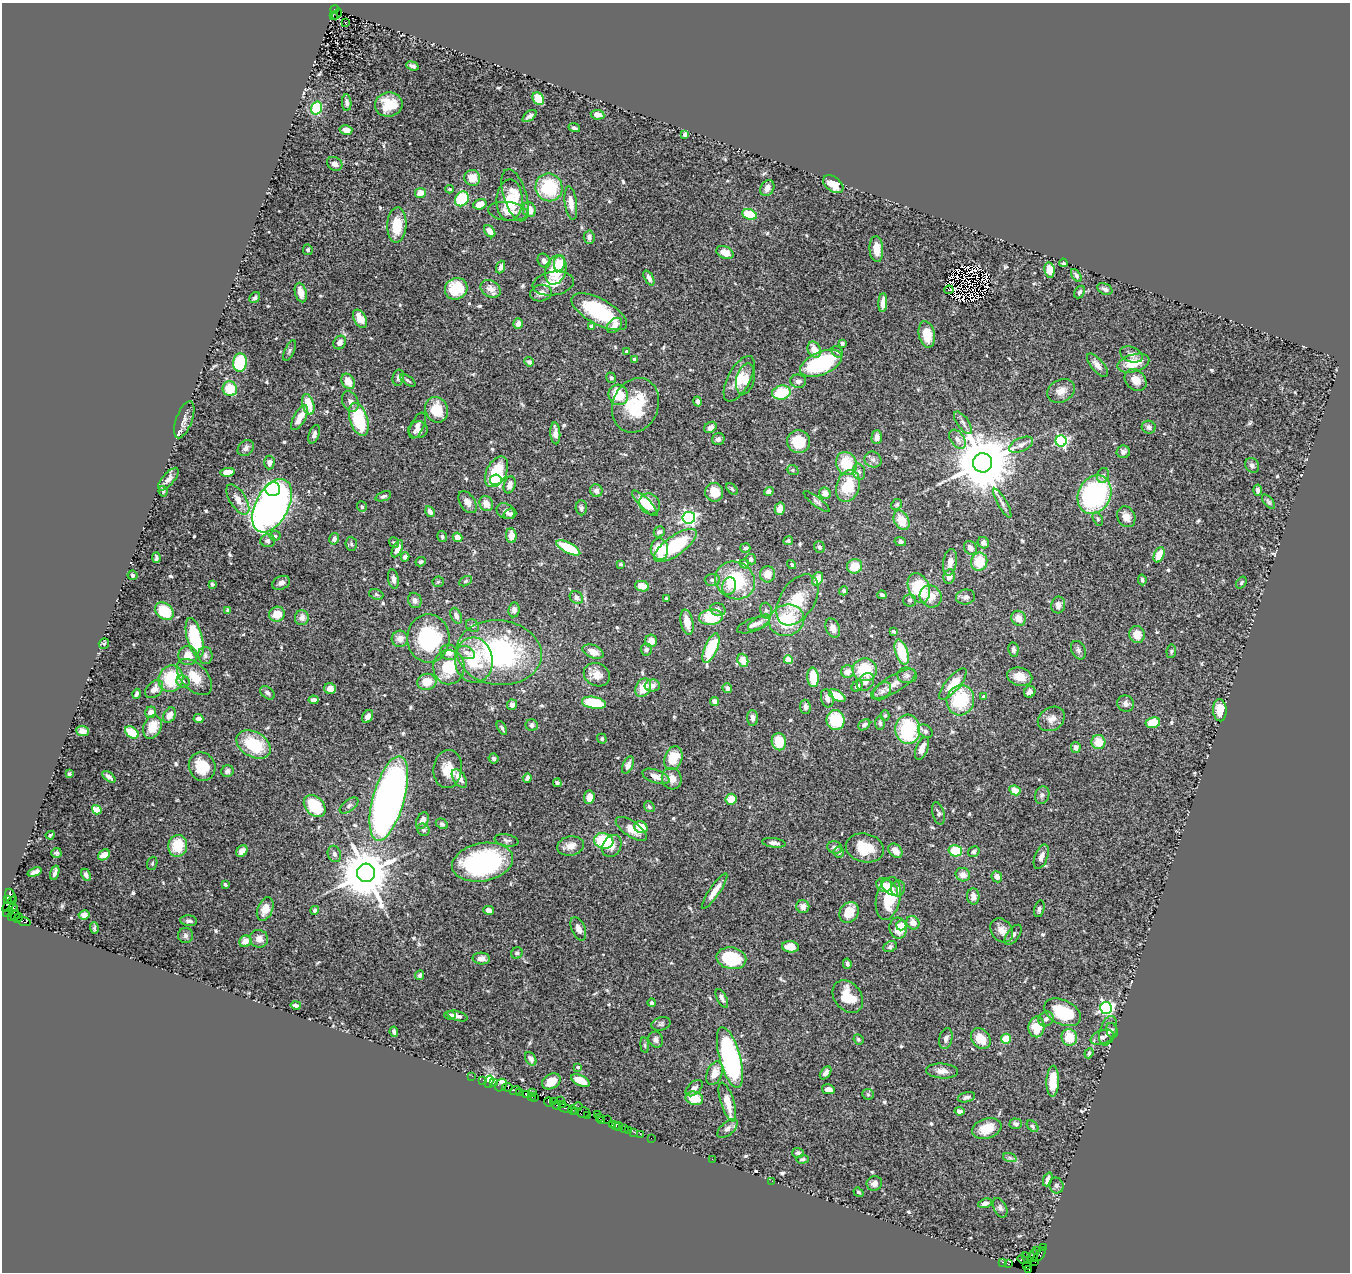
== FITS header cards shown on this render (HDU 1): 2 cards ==
NAXIS1  =                 1348
NAXIS2  =                 1270

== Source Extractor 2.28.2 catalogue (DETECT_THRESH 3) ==
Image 1348 x 1270 px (HDU 1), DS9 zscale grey, 1 PNG px = 1 image px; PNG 1352 x 1274 px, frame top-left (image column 1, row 1270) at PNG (2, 3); each listed source drawn as its Kron ellipse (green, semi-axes under 4 px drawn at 4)
Background 1.23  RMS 0.033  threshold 0.0994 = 3 sigma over >= 5 px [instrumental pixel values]
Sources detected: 625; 7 with non-positive FLUX_AUTO (blend fragments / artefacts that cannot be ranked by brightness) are neither listed nor drawn; of the other 618, the 500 brightest by FLUX_AUTO listed and drawn (118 fainter detections omitted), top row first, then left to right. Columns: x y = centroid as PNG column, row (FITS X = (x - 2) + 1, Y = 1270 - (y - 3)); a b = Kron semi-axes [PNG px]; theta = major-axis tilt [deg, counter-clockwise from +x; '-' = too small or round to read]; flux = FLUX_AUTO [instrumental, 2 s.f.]
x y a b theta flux
334 9 4 4 - 640
337 14 6 3 47 400
333 15 3 2 - 79
345 22 3 2 - 3.7
412 66 6 4 -19 7.8
538 99 6 5 - 58
347 103 8 4 -88 7.2
389 105 14 12 10 52
316 108 6 5 - 110
598 115 7 5 -9 16
529 116 8 4 39 8.1
574 128 6 3 -17 5
346 130 6 5 - 16
685 134 4 4 - 8.5
335 164 8 6 -30 11
472 178 8 7 - 27
833 184 11 7 -35 26
549 187 14 13 - 120
767 188 8 6 62 13
450 189 4 3 - 3.7
420 193 5 5 - 18
515 195 27 11 -73 35
462 199 8 6 54 120
509 200 21 13 89 55
571 203 17 6 -82 22
480 204 7 5 20 24
529 210 7 6 - 27
508 211 20 9 -7 20
749 214 7 5 -21 72
397 225 18 9 87 58
490 231 7 4 -48 19
589 237 6 5 - 9.4
876 249 13 7 -87 25
308 250 5 5 - 5
725 253 9 6 -23 23
544 261 7 6 - 8.3
559 263 8 5 79 23
1063 263 4 3 - 3.8
501 267 6 4 67 9
556 270 15 10 72 96
1049 270 7 5 -80 32
1076 275 7 4 -55 5.4
649 278 8 4 -63 7.7
553 284 21 12 9 36
456 289 11 10 - 85
491 289 11 8 -32 17
1105 289 8 5 -27 7.9
949 290 4 2 - 3.8
1080 292 6 5 - 5.3
301 293 10 5 -75 26
541 293 11 8 12 14
255 298 6 5 - 5
883 303 9 4 86 18
599 312 31 12 -29 150
360 319 10 6 -60 30
518 324 5 5 - 11
614 325 9 6 45 16
591 326 4 4 - 4.4
927 334 13 8 -79 43
340 342 7 6 - 12
842 344 4 3 - 5.5
814 350 8 6 -64 29
290 351 11 5 65 5.2
627 352 4 3 - 12
837 352 6 5 - 4.7
1131 354 12 7 -20 12
635 360 4 3 - 11
240 362 9 7 84 170
529 362 5 4 - 6.3
821 363 22 11 23 210
1133 363 16 8 16 44
1097 365 14 6 -49 14
398 378 8 5 79 6.8
611 378 5 4 - 3.9
739 379 25 11 62 42
745 379 16 9 75 22
408 380 9 3 -34 3.8
1136 380 12 9 -47 24
348 381 8 6 -58 25
798 381 8 6 -5 8.7
230 389 7 7 - 58
1061 391 14 11 28 21
781 392 9 7 11 92
618 395 10 9 - 77
350 402 11 7 -66 12
697 402 5 4 - 5.9
308 404 10 5 -74 46
635 405 28 22 66 99
436 410 13 11 -68 54
299 418 14 6 62 25
359 419 17 9 -72 150
184 420 19 8 69 15
963 423 13 5 -54 8.8
417 425 14 6 64 12
710 427 7 5 36 11
1149 427 7 6 - 8.4
418 430 10 8 9 17
555 433 11 5 -86 16
314 434 9 5 70 7.5
877 437 7 5 89 15
718 439 6 6 - 7.6
957 439 10 6 -55 12
1061 441 5 5 - 320
799 442 11 11 - 58
1021 445 13 6 23 14
246 448 9 7 45 9.3
1123 452 6 6 - 6.8
873 460 9 7 -24 8.6
269 462 7 5 86 10
846 463 12 10 -64 76
983 463 9 9 - 20000
1252 465 8 6 -55 7.7
793 470 6 5 - 3.8
228 472 7 4 8 21
496 472 16 10 62 88
859 472 8 6 -76 7.1
1103 475 7 5 73 5.9
168 479 14 6 49 12
496 480 5 5 - 250
510 485 9 6 74 12
848 486 16 11 72 77
273 489 7 7 - 320
732 489 7 4 -45 3.9
1257 490 5 4 - 7.6
163 491 5 4 - 3.4
596 491 6 6 - 11
769 491 5 4 - 10
714 492 9 9 - 35
825 493 6 5 - 16
1094 495 20 16 64 360
383 496 8 4 21 6
238 499 17 8 -57 22
817 501 16 4 -38 6.7
467 502 12 7 -56 14
1268 502 8 4 -49 4.1
645 503 17 5 -45 39
1002 503 16 4 -60 8.1
486 504 8 6 -64 21
650 504 11 9 -48 46
897 504 6 5 - 3.9
272 506 29 16 62 1500
362 507 5 5 - 4.6
581 508 7 5 -86 5
780 509 6 5 - 19
506 511 9 7 -31 9.2
430 512 6 4 -59 9.6
510 514 6 5 - 6.4
1126 517 11 8 -62 18
689 518 6 6 - 550
1098 519 7 4 -62 3.7
902 520 10 7 -63 38
659 532 6 5 - 6
275 536 5 5 - 6.6
511 536 7 5 -88 20
442 537 6 5 - 3.9
458 537 5 4 - 15
334 539 6 4 77 7.8
268 541 7 6 - 6.9
788 541 5 4 - 4.3
394 542 5 4 - 3.5
900 542 6 4 -15 5.7
983 543 6 5 - 11
351 544 7 5 -85 4.6
675 545 25 9 35 140
819 547 6 5 - 6.3
568 548 13 5 -28 86
745 548 5 5 - 5.8
971 548 7 6 - 13
397 549 9 4 65 17
659 549 10 8 -85 57
1159 555 8 5 66 37
405 557 4 4 - 10
156 558 5 3 - 4.4
751 559 5 5 - 5.5
421 562 5 4 - 4.9
950 562 13 7 80 16
979 562 9 8 - 61
620 564 4 3 - 3.7
745 564 5 4 - 12
792 565 5 4 - 3.8
854 566 7 7 - 36
768 574 8 7 - 28
132 575 5 5 - 3.9
949 576 7 5 79 13
393 579 10 5 -78 10
818 579 7 5 62 28
712 580 7 6 - 5.6
735 580 20 18 -31 140
1142 580 5 3 - 4.2
465 581 7 4 27 3.7
438 582 6 5 - 3.9
281 583 9 6 24 8.8
1241 583 6 4 54 3.8
212 584 4 4 - 4.6
642 586 7 5 -12 26
729 586 9 7 74 13
919 588 15 10 -70 110
844 591 5 4 - 5
376 594 7 5 -19 4.3
882 595 4 3 - 5.9
931 596 11 10 - 27
576 597 7 6 - 8.6
965 597 9 7 8 8.9
666 599 4 4 - 3.9
415 600 8 6 -68 8.6
797 600 28 17 57 73
910 600 6 6 - 5.2
1058 605 8 7 - 12
718 609 8 6 -19 7.4
228 610 4 3 - 3.9
514 610 7 5 82 8.7
164 611 10 7 -41 78
766 611 8 6 -76 6.1
277 614 8 7 - 31
456 616 8 5 -66 9.7
711 617 12 7 5 88
302 618 7 7 - 14
1018 618 8 7 - 19
787 620 18 15 21 110
687 622 13 6 -79 29
759 623 12 5 31 11
753 625 17 6 19 13
472 626 7 5 -41 6.1
833 628 10 6 -66 15
893 631 4 3 - 4.9
1137 634 8 7 - 27
195 638 20 7 -75 140
428 638 24 21 88 200
400 639 8 8 - 14
651 641 6 6 - 20
104 643 5 5 - 4
711 648 16 6 67 97
646 650 6 5 - 7
1013 650 7 5 -80 7.7
1078 650 10 6 -63 6.9
1171 651 7 4 82 3.5
449 652 9 7 -16 23
593 652 11 6 -21 20
902 652 13 6 -72 86
466 653 9 6 -22 11
499 653 43 32 -7 380
205 655 8 7 - 7.5
188 656 9 9 - 23
474 660 22 19 -84 110
743 660 7 5 -69 26
788 660 4 4 - 57
449 667 17 15 88 83
865 670 12 11 - 80
847 672 6 6 - 15
597 675 13 11 -26 24
907 675 10 7 -5 8.5
194 677 21 13 -46 47
813 677 10 5 -85 52
1020 677 13 9 -14 26
171 679 13 12 - 100
183 681 7 6 - 9.3
427 682 9 8 - 40
865 682 10 7 47 9.9
893 684 25 8 30 26
953 684 19 7 50 49
652 685 7 6 - 11
857 686 6 5 - 6.7
643 688 10 7 62 44
727 688 5 4 - 9.1
154 689 10 7 45 18
330 689 6 5 - 20
882 691 10 7 45 10
1030 692 6 5 - 8.9
268 693 8 5 -38 6.9
136 694 5 3 - 5
837 696 9 5 -31 35
984 697 4 4 - 13
827 698 9 6 -76 11
314 700 5 4 - 8.2
960 700 15 13 74 120
715 702 4 4 - 15
594 703 12 6 -9 80
1126 704 8 8 - 11
512 705 5 5 - 12
805 707 7 5 -85 8.2
1220 710 11 6 -86 35
151 712 6 5 - 14
169 715 8 6 59 14
885 715 5 4 - 4
368 717 7 5 61 13
753 718 8 5 -87 11
198 719 5 4 - 11
1051 719 14 11 34 19
836 720 10 9 - 81
880 723 7 4 -87 5.4
1153 723 7 5 10 45
532 725 6 6 - 7.7
864 725 6 5 - 7.1
152 727 12 8 69 40
502 728 7 4 -61 5.5
908 729 14 12 -84 160
83 731 6 5 - 11
925 731 8 6 -34 8.3
132 732 7 5 -38 64
602 739 5 4 - 3.6
779 742 9 7 -78 55
1098 742 7 7 - 37
254 744 18 12 -30 99
1076 747 5 4 - 8.3
922 748 12 6 68 17
494 758 5 5 - 5.8
673 758 12 8 69 56
628 765 9 5 64 9.8
202 767 14 13 - 57
448 769 19 14 84 35
227 771 6 6 - 7.3
69 774 4 3 - 3.8
656 776 14 6 -20 19
109 777 8 3 -38 6.8
459 778 10 6 -55 28
527 778 5 4 - 8.7
672 779 11 10 - 19
557 783 4 4 - 5.8
1015 790 6 4 -28 31
1042 795 9 7 72 7.5
589 797 7 5 83 19
389 798 44 15 74 1600
731 799 5 5 - 36
315 806 12 9 -45 87
349 806 11 5 38 7.1
649 807 6 5 - 3.7
97 810 5 4 - 41
938 813 11 5 -75 6.2
422 821 9 5 63 12
442 824 6 4 -28 4.3
641 827 7 5 -26 32
631 829 18 7 -35 27
423 830 6 5 - 5.2
50 835 4 3 - 3.5
506 840 12 6 -11 7
604 841 10 7 -17 120
774 843 12 4 -7 11
178 846 11 9 77 59
570 846 13 9 11 22
612 846 12 9 60 17
835 847 7 6 - 7.9
865 848 19 14 -13 59
242 851 6 5 - 13
895 851 8 6 -44 20
955 851 7 5 -16 62
839 852 6 5 - 4.2
974 852 6 5 - 5.4
56 853 5 5 - 3.9
334 854 8 6 -68 7.6
104 855 6 5 - 18
1041 857 13 6 69 13
483 862 31 19 11 350
152 863 7 5 70 3.5
35 872 7 4 19 8.4
55 873 7 3 72 6.6
366 873 9 9 - 13000
86 875 6 4 -62 5.7
963 875 7 6 - 18
997 877 5 5 - 9.8
225 885 4 3 - 4.6
884 885 8 7 - 18
890 887 11 5 -45 21
898 889 8 7 - 9
715 891 21 5 55 26
10 896 7 5 -72 290
973 896 8 6 -87 14
888 898 22 12 77 90
7 900 4 3 - 330
9 904 10 4 49 650
803 907 6 6 - 12
13 908 4 3 - 1200
265 909 12 7 69 25
1039 909 8 5 76 6.5
315 910 5 4 - 5.4
489 910 5 4 - 11
8 912 6 3 32 150
849 912 11 9 56 37
15 915 5 3 - 83
84 915 5 4 - 11
11 917 3 3 - 54
18 918 6 2 45 50
189 921 8 5 -4 7.9
24 922 7 3 -18 180
913 923 7 6 - 19
901 925 5 4 - 14
94 928 6 3 -87 3.6
898 928 10 8 -80 38
578 929 12 7 -67 13
1002 930 13 10 -52 19
186 935 7 7 - 6.3
1013 935 12 6 53 9.4
259 939 9 8 - 16
245 941 6 5 - 20
790 947 8 5 -8 27
890 947 7 5 25 5.6
517 953 6 5 - 5.1
731 958 15 10 -10 120
481 959 9 6 -3 13
847 964 5 3 - 4.2
420 975 5 4 - 6.8
848 997 18 13 -51 58
722 998 10 4 -63 7.3
652 1003 4 4 - 4.9
296 1005 5 3 - 7.6
1106 1008 6 6 - 540
1062 1012 19 12 -26 100
450 1015 6 4 -10 6.9
457 1016 10 4 -17 10
1046 1019 8 7 - 8.2
661 1024 10 6 16 6.1
1037 1027 10 8 83 43
1108 1031 15 8 72 14
1112 1031 8 5 -73 6.1
394 1032 5 3 - 4.6
1069 1037 8 7 - 49
1102 1037 12 6 21 11
858 1039 5 4 - 4
946 1039 11 6 76 8.6
981 1039 11 8 -49 37
1006 1039 5 5 - 43
656 1040 8 7 - 9.4
645 1045 8 4 -82 3.5
1089 1053 5 3 - 4.8
730 1058 31 10 -75 440
531 1059 7 5 -58 9
578 1067 3 3 - 4.1
942 1071 16 7 -4 16
714 1073 12 7 67 26
826 1073 7 4 52 9.4
472 1076 2 2 - 15
483 1080 2 2 - 31
551 1081 10 7 31 29
581 1081 10 5 -24 33
1053 1081 15 6 88 39
489 1082 6 4 77 81
493 1083 4 3 - 170
501 1085 7 5 49 67
507 1087 5 3 - 140
694 1088 10 6 42 9.4
828 1089 6 4 -12 15
516 1091 6 4 14 170
519 1092 3 2 - 67
533 1092 2 2 - 35
868 1094 6 5 - 3.6
527 1095 3 3 - 120
531 1096 4 2 - 59
535 1097 4 2 - 93
966 1097 9 5 15 5.9
694 1098 9 6 -13 40
560 1100 2 2 - 59
554 1101 3 3 - 120
549 1102 5 3 - 180
727 1102 20 6 -73 35
563 1104 3 3 - 110
556 1105 4 2 - 65
578 1106 4 2 - 89
565 1108 6 3 -16 290
573 1110 5 3 - 150
959 1111 5 4 - 6.9
575 1112 4 3 - 76
583 1113 6 5 - 370
597 1114 2 2 - 41
588 1115 4 3 - 110
599 1118 2 2 - 28
607 1120 2 2 - 42
602 1121 3 3 - 100
1016 1124 6 5 - 7.4
613 1125 3 3 - 91
616 1126 3 3 - 130
1032 1126 6 4 -43 3.9
619 1127 4 3 - 140
728 1128 12 6 41 9.3
987 1128 15 10 19 39
624 1129 3 3 - 85
628 1130 2 2 - 58
634 1132 2 2 - 45
640 1134 2 2 - 51
651 1138 2 2 - 27
798 1153 6 5 - 5.6
1010 1158 7 4 -19 4.1
712 1159 2 2 - 16
802 1159 6 4 4 4.3
1048 1179 7 4 69 8.3
772 1181 2 2 - 13
874 1183 8 7 - 13
1056 1186 8 7 - 5.3
858 1192 5 3 - 3.6
985 1203 7 4 16 8.1
1000 1208 10 6 -65 7
1043 1247 2 2 - 20
1037 1251 3 3 - 39
1040 1255 8 3 52 270
1033 1256 6 4 64 120
1027 1258 6 3 -65 1300
1023 1260 5 3 - 100
1002 1262 3 2 - 36
1035 1262 2 2 - 18
1008 1264 4 3 - 120
1027 1265 4 3 - 170
1029 1269 4 2 - 120
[118 fainter detections neither listed nor drawn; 7 non-positive-flux detections neither listed nor drawn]